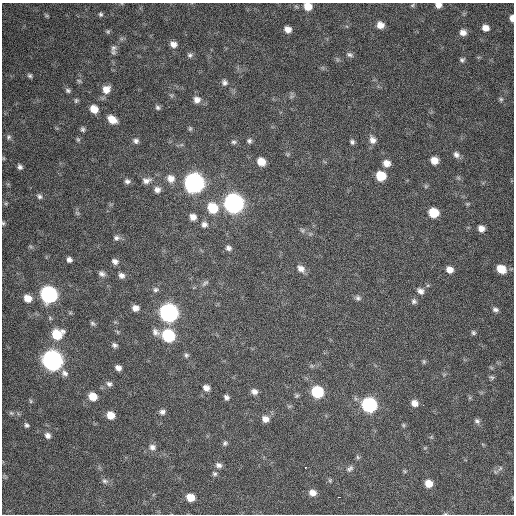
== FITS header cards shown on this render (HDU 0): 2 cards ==
NAXIS1  =                  512 / Axis length
NAXIS2  =                  512 / Axis length

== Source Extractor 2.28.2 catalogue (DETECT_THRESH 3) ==
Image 512 x 512 px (HDU 0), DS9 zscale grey, 1 PNG px = 1 image px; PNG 516 x 516 px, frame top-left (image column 1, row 512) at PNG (2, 3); no overlay
Background 333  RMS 19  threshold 56.6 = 3 sigma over >= 5 px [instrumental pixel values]
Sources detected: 129; all 129 listed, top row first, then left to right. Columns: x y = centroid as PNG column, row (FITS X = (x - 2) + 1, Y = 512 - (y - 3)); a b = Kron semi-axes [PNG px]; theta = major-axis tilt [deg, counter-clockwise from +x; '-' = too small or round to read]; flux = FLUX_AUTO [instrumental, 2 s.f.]
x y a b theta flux
412 5 6 5 - 1700
438 5 6 5 - 6400
308 6 7 7 - 17000
101 14 6 5 - 2300
47 16 6 4 -18 1500
512 18 6 4 -85 6700
380 25 7 7 - 10000
485 28 6 6 - 8900
288 29 6 6 - 8300
108 32 6 5 - 1900
463 32 7 6 - 7500
173 44 7 6 - 7300
113 52 10 7 -67 4500
190 55 7 6 - 3000
350 55 9 6 -17 3500
462 60 6 5 - 2700
30 75 6 5 - 2500
79 81 6 5 - 2000
224 82 8 7 - 4300
106 89 9 8 - 12000
68 90 7 5 -19 2700
171 95 7 4 -18 1900
291 96 8 3 19 2100
501 99 6 5 - 2100
76 100 7 5 58 2200
197 100 9 9 - 7700
158 107 7 6 - 2900
94 109 8 7 - 16000
112 119 10 7 -32 16000
83 129 6 5 - 2700
190 129 7 5 89 2200
8 137 7 6 - 2900
78 139 6 5 - 1900
372 140 10 8 -60 7000
136 141 8 7 - 4300
249 141 6 6 - 3000
234 142 7 5 -1 2600
352 142 5 5 - 3000
456 155 9 7 -55 5200
3 158 6 3 -71 1300
434 160 7 6 - 13000
261 162 7 7 - 15000
386 163 8 7 - 10000
20 167 6 5 - 3800
381 176 8 7 - 34000
171 178 10 10 - 11000
127 181 8 6 -17 4300
146 181 13 8 10 7600
194 183 9 9 - 750000
426 186 6 4 18 1600
157 190 8 8 - 6800
39 196 8 6 -45 3600
6 203 6 4 18 1800
233 203 9 9 - 760000
467 204 6 4 11 1700
213 208 10 9 - 40000
77 213 8 4 -36 1900
433 213 7 7 - 36000
193 217 8 7 - 8200
3 223 5 4 - 1800
204 224 8 7 - 5600
481 228 6 6 - 8100
302 230 8 6 -48 3200
116 238 8 7 - 3800
228 248 7 6 - 4700
69 260 5 5 - 4000
115 261 7 6 - 5100
301 268 10 7 -38 8100
501 269 8 7 - 22000
450 270 7 7 - 9200
102 274 8 6 -32 4300
121 275 6 6 - 5200
205 283 12 5 41 3500
156 289 8 6 26 3200
420 291 9 7 -35 6000
49 294 9 8 - 400000
28 298 7 6 - 14000
358 298 8 6 -27 3500
414 301 8 7 - 3600
135 308 6 5 - 7400
495 310 7 6 - 3800
169 313 9 8 - 610000
93 323 7 5 -33 2600
118 332 6 3 -70 1600
155 332 11 8 -45 5900
473 333 6 5 - 2500
57 334 9 8 - 38000
168 335 8 7 - 110000
114 345 7 5 -24 3500
186 355 7 6 - 2600
52 360 9 8 - 910000
424 362 7 5 90 2100
118 368 6 5 - 6300
64 373 10 7 -41 5600
492 377 8 5 -39 2500
109 384 8 7 - 4200
206 388 7 6 - 7300
254 392 7 6 - 6200
317 392 8 7 - 82000
93 396 8 7 - 19000
297 396 6 6 - 2200
226 397 6 5 - 3900
31 401 6 4 -89 1800
414 403 7 7 - 8400
369 405 9 8 - 230000
423 405 2 2 - 2400
162 412 7 7 - 4000
11 413 6 5 - 2100
111 415 7 6 - 15000
265 419 9 8 - 8300
477 421 8 6 -45 3400
27 425 6 5 - 2800
403 425 5 5 - 1800
48 435 7 7 - 5600
225 443 7 6 - 2800
152 447 9 8 - 6100
358 457 6 5 - 2000
219 465 8 7 - 5000
305 467 3 3 - 3300
350 468 10 7 40 4300
500 468 7 5 59 2500
405 471 5 5 - 1700
215 474 7 5 -43 2700
330 480 6 5 - 1900
105 481 9 7 -9 3900
429 483 7 6 - 15000
312 493 8 7 - 9300
190 497 8 7 - 17000
339 497 3 2 - 6800
At the frame edge (FLAGS 8, measured only in part): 4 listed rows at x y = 438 5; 308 6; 512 18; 3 223